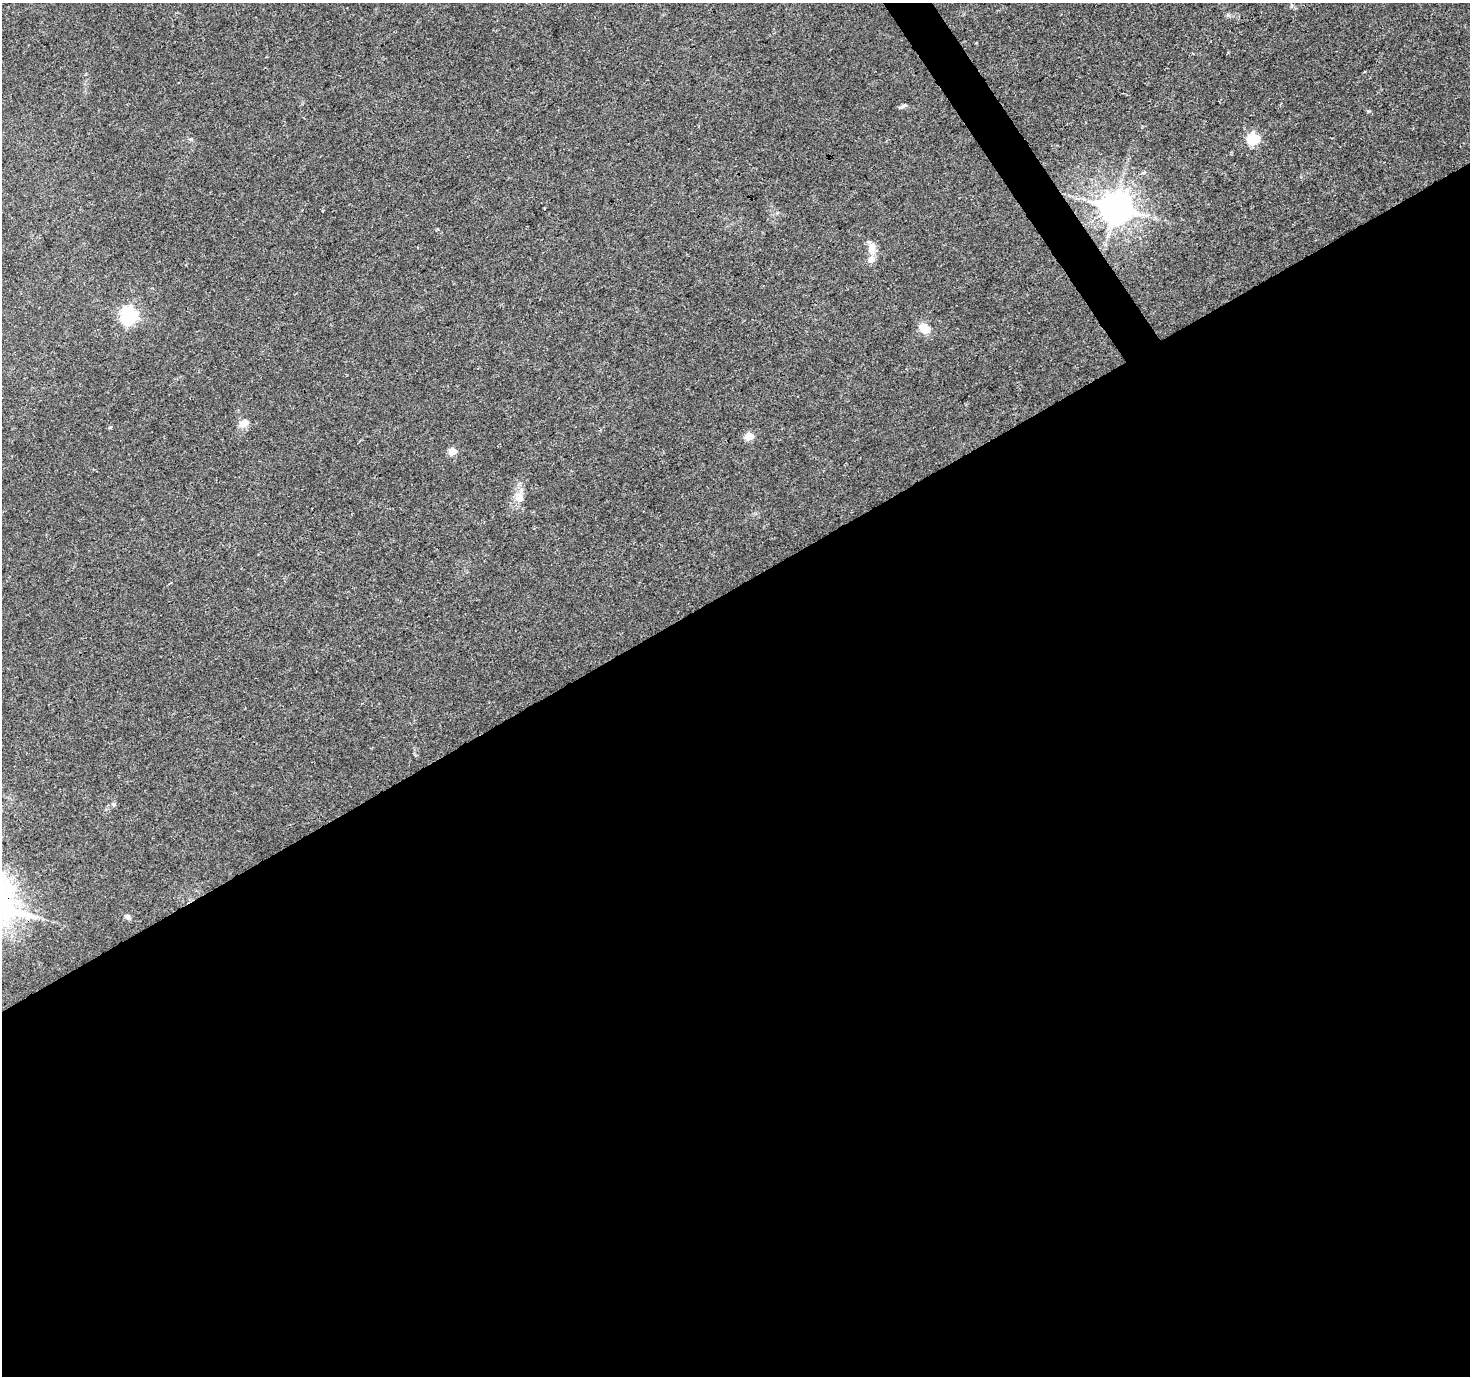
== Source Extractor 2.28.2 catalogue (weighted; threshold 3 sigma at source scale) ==
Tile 15 of 4 x 4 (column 3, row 4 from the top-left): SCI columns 2945-4412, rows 178-1551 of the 5881 x 5789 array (HDU 1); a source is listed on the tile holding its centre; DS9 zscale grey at full resolution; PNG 1472 x 1378 px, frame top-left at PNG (2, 3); no overlay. Shown black and unused: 58% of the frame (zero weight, under 3 of 4 exposures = <1% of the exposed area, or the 3 px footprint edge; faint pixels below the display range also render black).
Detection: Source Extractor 2.28.2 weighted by HDU 2 'WHT'; one run over the whole footprint, this tile lists its part. Background 0.0346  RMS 0.0036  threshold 0.0163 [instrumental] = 3 sigma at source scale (4.5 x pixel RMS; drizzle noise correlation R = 1.50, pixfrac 1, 0.0396/0.0396 arcsec/px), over >= 5 px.
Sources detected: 13; all 13 listed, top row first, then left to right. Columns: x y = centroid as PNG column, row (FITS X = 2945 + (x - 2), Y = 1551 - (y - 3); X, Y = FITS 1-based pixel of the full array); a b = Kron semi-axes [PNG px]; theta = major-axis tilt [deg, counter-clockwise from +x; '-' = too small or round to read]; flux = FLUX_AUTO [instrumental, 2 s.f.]
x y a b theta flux
903 106 8 4 44 0.68
1253 139 6 5 - 37
1115 207 9 9 - 740
872 248 17 9 -82 3.2
871 259 6 6 - 3.4
129 315 7 6 - 120
924 328 14 11 -42 4.4
244 423 12 9 27 2.9
110 427 5 3 - 0.37
749 436 5 5 - 10
452 451 5 5 - 7.4
520 498 13 12 - 3.3
128 917 9 6 -49 0.98
Overlapping masked pixels (flux is a lower limit): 1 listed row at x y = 1115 207
Unlisted compact peaks at least as high as the median listed source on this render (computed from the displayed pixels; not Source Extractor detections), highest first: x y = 1369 111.